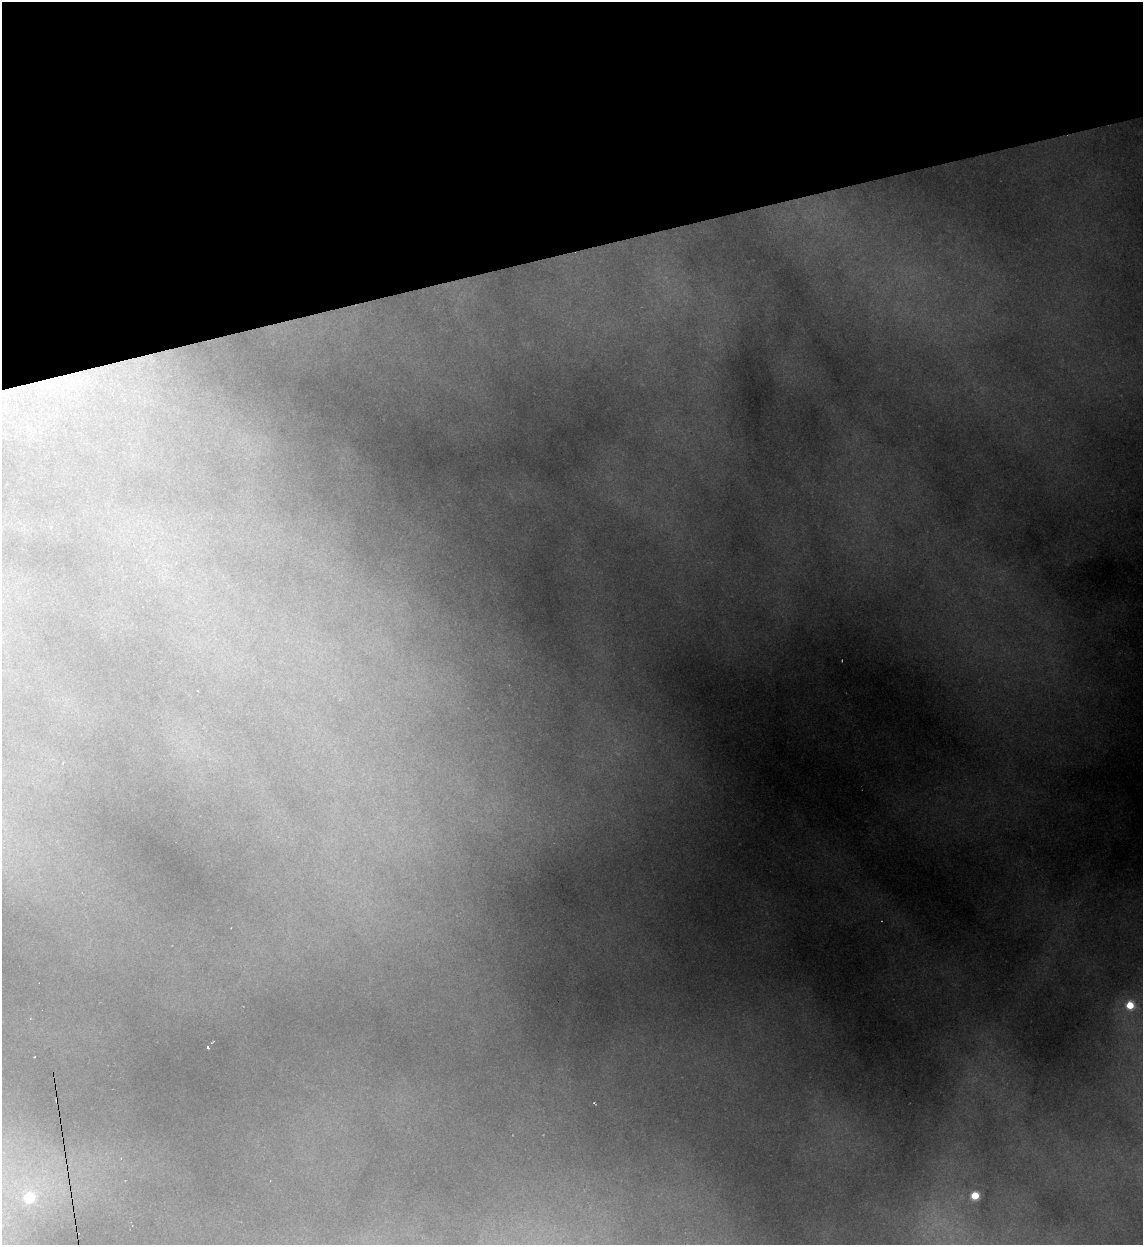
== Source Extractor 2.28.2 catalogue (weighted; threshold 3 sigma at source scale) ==
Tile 3 of 4 x 4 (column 3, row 1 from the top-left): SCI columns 2532-3672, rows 3729-4971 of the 4945 x 4971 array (HDU 1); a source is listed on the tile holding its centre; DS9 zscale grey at full resolution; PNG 1145 x 1247 px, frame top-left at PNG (2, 2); no overlay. Shown black and unused: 20% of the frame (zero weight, under 2 of 3 exposures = <1% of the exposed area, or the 3 px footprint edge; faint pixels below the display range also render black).
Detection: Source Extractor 2.28.2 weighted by HDU 2 'WHT'; one run over the whole footprint, this tile lists its part. Background 1.82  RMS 0.026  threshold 0.119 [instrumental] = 3 sigma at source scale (4.5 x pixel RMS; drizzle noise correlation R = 1.50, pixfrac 1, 0.05/0.05 arcsec/px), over >= 5 px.
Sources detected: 7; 2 cosmic-ray / hot-pixel residue — not listed; the other 5 listed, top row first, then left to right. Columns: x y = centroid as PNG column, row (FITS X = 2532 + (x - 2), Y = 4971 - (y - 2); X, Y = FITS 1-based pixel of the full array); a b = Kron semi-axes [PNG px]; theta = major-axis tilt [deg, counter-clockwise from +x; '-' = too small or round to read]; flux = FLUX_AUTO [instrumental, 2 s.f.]
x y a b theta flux
1130 1005 6 6 - 92
208 1047 3 2 - 6.2
594 1103 4 2 - 2.6
975 1196 5 5 - 140
29 1197 6 6 - 200